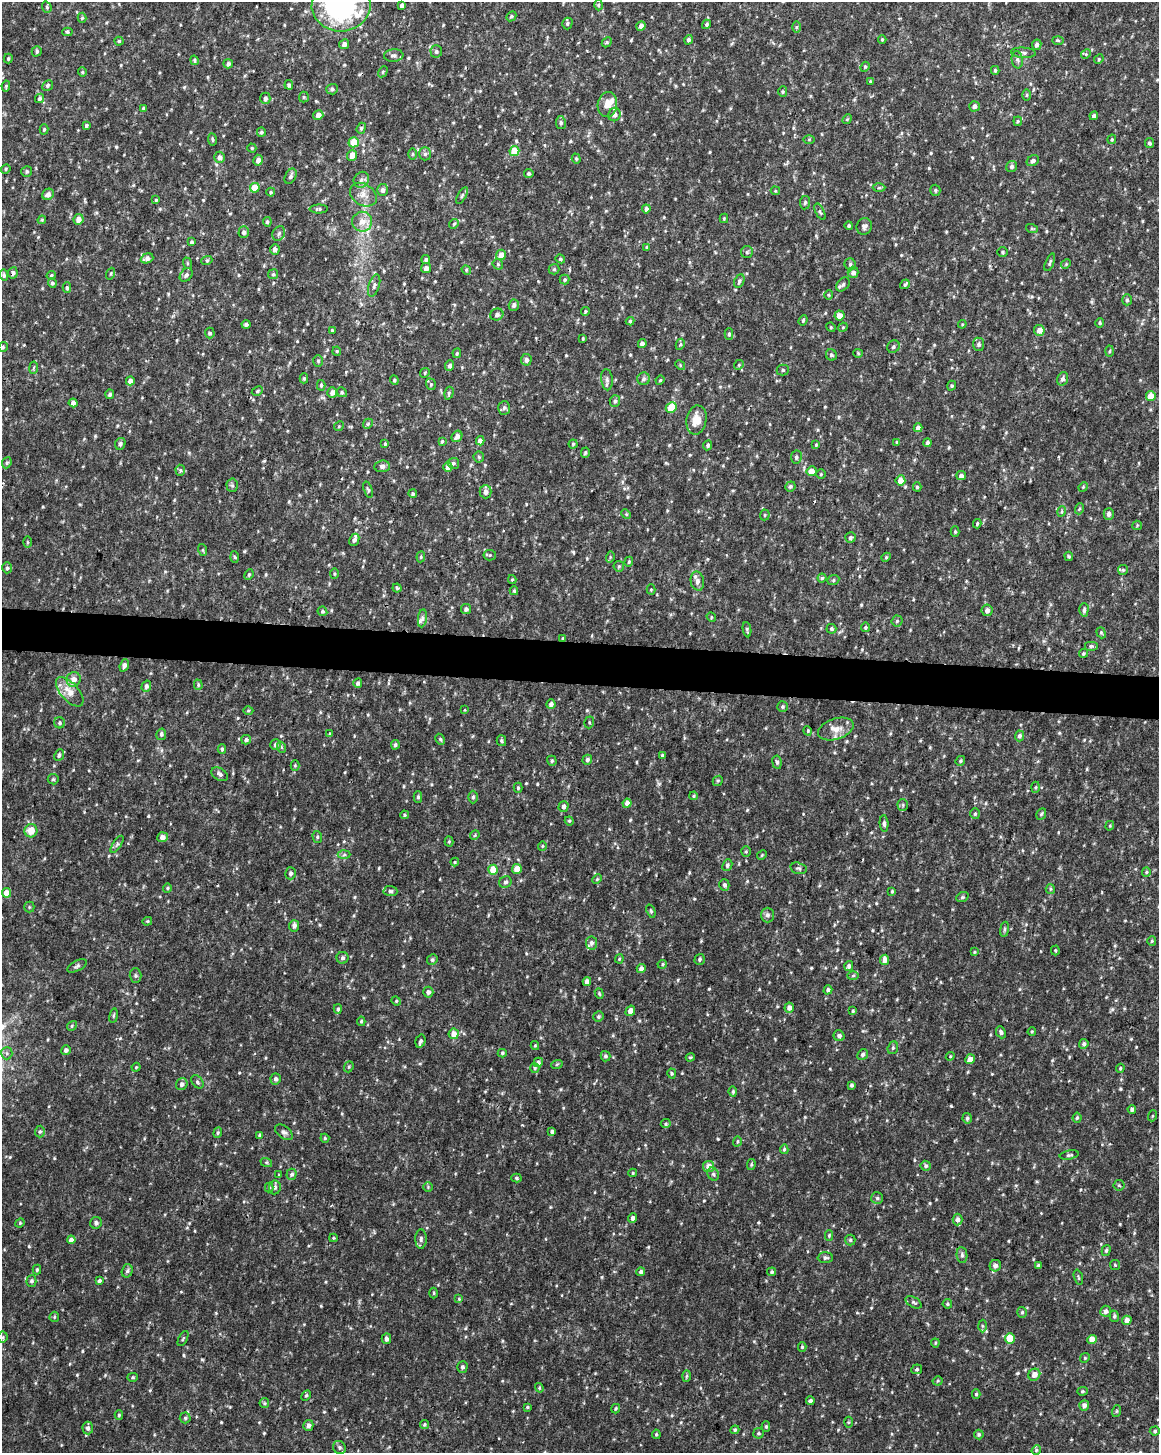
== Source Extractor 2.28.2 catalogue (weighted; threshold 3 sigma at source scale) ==
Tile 6 of 4 x 3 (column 2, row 2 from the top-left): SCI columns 1158-2314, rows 1685-3135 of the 4637 x 4872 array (HDU 1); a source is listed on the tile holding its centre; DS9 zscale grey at full resolution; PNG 1161 x 1455 px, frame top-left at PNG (2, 2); each listed source drawn as its Kron ellipse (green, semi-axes under 4 px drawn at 4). Shown black and unused: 3% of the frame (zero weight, under 2 of 3 exposures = <1% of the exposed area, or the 3 px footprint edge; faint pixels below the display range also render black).
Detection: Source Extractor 2.28.2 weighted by HDU 2 'WHT'; one run over the whole footprint, this tile lists its part. Background 0.0238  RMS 0.0062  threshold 0.0279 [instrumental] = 3 sigma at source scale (4.5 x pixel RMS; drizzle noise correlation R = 1.50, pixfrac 1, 0.0396/0.0396 arcsec/px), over >= 5 px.
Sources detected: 640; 5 inside a brighter listed object's ellipse — not listed separately; of the other 635, all 500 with FLUX_AUTO >= 0.658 (the completeness limit of this list) listed and drawn (135 fainter detections not listed), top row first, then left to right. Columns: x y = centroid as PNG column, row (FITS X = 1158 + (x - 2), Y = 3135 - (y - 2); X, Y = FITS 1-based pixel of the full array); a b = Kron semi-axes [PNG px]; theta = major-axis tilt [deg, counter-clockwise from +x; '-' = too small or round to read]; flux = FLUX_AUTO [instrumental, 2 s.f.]
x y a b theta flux
341 5 29 26 6 130
402 5 4 4 - 2.3
599 5 5 3 - 0.77
47 7 6 4 -70 0.96
511 16 5 4 - 0.95
82 18 5 4 - 0.83
567 23 6 5 - 1.2
707 24 5 4 - 1
641 26 5 4 - 2.6
796 27 6 4 89 0.89
67 32 5 4 - 1
882 39 4 4 - 0.67
688 40 5 4 - 1.6
1058 40 6 4 -2 0.8
119 41 4 4 - 0.89
607 42 6 4 46 0.84
344 44 5 5 - 2.9
1037 45 5 4 - 2
37 51 5 4 - 1.1
436 51 6 6 - 1.5
1023 53 12 5 -4 1.9
1086 54 5 4 - 0.81
394 56 10 6 4 2
8 59 5 3 - 0.83
1099 59 5 4 - 0.7
194 60 5 4 - 1.1
1017 60 9 5 -80 1.7
228 64 5 4 - 1.7
865 67 5 4 - 0.77
995 70 4 3 - 0.96
82 72 4 4 - 0.69
383 72 6 4 60 0.76
870 81 4 3 - 0.7
48 85 5 5 - 1.3
289 85 5 4 - 1.4
6 86 5 4 - 0.81
332 89 6 5 - 1.5
783 92 5 4 - 0.88
1027 95 6 4 89 0.84
304 97 5 5 - 0.76
39 98 5 4 - 1.4
265 98 6 5 - 2.2
607 105 12 9 80 5.7
974 106 5 5 - 2.5
143 108 4 4 - 0.9
318 115 5 5 - 3.4
614 115 7 6 - 2.7
1094 116 4 4 - 1.7
847 119 5 4 - 0.72
1018 121 5 4 - 0.79
561 123 6 5 - 1.2
86 125 4 3 - 1.1
361 128 6 4 69 0.92
44 129 5 4 - 0.83
261 132 5 4 - 1.2
212 139 6 3 -83 0.84
809 139 6 4 1 0.67
1112 139 5 4 - 0.82
354 142 5 5 - 11
1149 143 5 4 - 1.4
252 148 4 4 - 0.8
514 151 5 5 - 16
413 154 5 3 - 0.74
425 154 6 5 - 1.4
352 155 5 5 - 4.9
220 157 5 5 - 2.9
576 159 5 4 - 0.82
258 160 5 4 - 3
1033 161 6 5 - 1.7
1012 167 6 5 - 1.6
6 169 5 4 - 0.77
27 171 6 5 - 1.2
529 174 5 4 - 0.95
291 176 8 5 63 1.7
361 180 8 7 - 2.3
255 188 5 4 - 14
879 188 6 4 1 0.84
382 190 6 5 - 2.2
935 190 5 5 - 1.1
775 191 5 4 - 0.77
271 192 4 4 - 0.74
48 194 6 5 - 2.6
363 195 14 10 -33 5.4
462 196 9 4 62 1.1
156 200 3 3 - 0.69
805 203 7 5 83 1.3
319 209 9 4 1 1.1
646 209 4 4 - 2.5
820 212 9 4 -63 1.1
724 218 4 4 - 0.67
78 219 5 5 - 4.2
42 220 4 3 - 0.67
267 222 5 4 - 1.1
362 222 10 10 - 5.8
454 224 5 4 - 0.89
849 226 4 4 - 0.96
864 226 8 7 - 1.9
1032 229 6 4 -19 0.78
244 232 6 5 - 1.9
279 233 8 6 59 1.5
191 242 4 3 - 1.1
647 247 4 3 - 0.89
275 249 5 5 - 2.2
747 252 6 6 - 1.1
1003 252 5 5 - 0.87
501 255 5 5 - 6.5
147 258 6 5 - 2.7
560 259 5 4 - 0.98
207 260 5 3 - 0.73
426 260 4 4 - 1.5
1050 262 9 3 67 1
187 263 6 4 -71 0.74
498 264 6 5 - 0.91
850 264 6 5 - 1.3
1066 264 5 4 - 0.76
426 268 5 5 - 2.9
554 269 5 5 - 0.96
466 270 5 4 - 0.78
853 272 5 5 - 2.4
13 273 5 5 - 1.7
111 274 6 4 71 0.77
273 274 5 5 - 1
4 275 5 4 - 1.3
51 275 5 4 - 1
186 275 7 5 48 1.9
564 280 5 5 - 1.1
739 281 7 5 65 1.4
52 283 4 4 - 1.3
905 284 5 3 - 2.3
843 285 8 5 47 1.6
374 286 11 5 72 1.8
67 288 5 4 - 1
828 295 5 3 - 0.72
1127 300 5 4 - 1.1
514 305 5 5 - 1.8
585 312 4 3 - 0.85
497 315 7 5 23 1.9
839 315 5 5 - 5.3
803 320 5 4 - 0.8
630 321 4 4 - 0.83
1100 323 5 4 - 0.86
246 324 4 4 - 1.4
962 324 4 4 - 0.69
831 327 5 4 - 0.74
843 327 5 4 - 0.7
332 330 3 3 - 0.85
1039 330 5 5 - 4.7
210 333 5 5 - 1.2
729 334 5 4 - 1
583 338 3 2 - 0.7
642 343 4 4 - 2.2
680 344 6 4 62 0.86
978 344 6 5 - 1.6
3 347 5 5 - 0.91
893 347 6 6 - 1.3
337 351 4 4 - 0.75
1110 351 5 3 - 0.74
457 353 5 3 - 0.85
858 353 4 4 - 0.74
831 355 6 5 - 1.2
526 360 5 5 - 2.2
318 361 6 5 - 0.93
680 365 5 4 - 0.67
739 365 5 4 - 0.77
450 366 5 4 - 2.2
34 368 6 3 81 1.1
783 370 6 5 - 1.1
425 373 5 4 - 0.73
304 378 5 4 - 0.88
644 379 6 6 - 1.6
1063 379 7 5 71 1.9
394 380 4 4 - 0.96
607 380 10 5 -85 1.9
660 380 4 4 - 0.74
130 381 4 4 - 3.3
431 384 6 4 -71 0.93
321 385 5 4 - 1.2
952 386 5 4 - 0.89
257 391 6 4 28 0.9
332 392 5 5 - 3
342 392 5 4 - 0.97
449 393 6 4 74 1.1
110 394 5 4 - 1.3
1151 396 5 5 - 11
615 401 6 5 - 1.4
73 403 4 4 - 2.1
671 407 6 5 - 13
504 408 7 6 - 1.5
696 420 15 10 80 8.6
368 424 5 4 - 0.88
339 426 5 4 - 0.67
918 428 4 4 - 3
457 436 6 5 - 3
442 441 4 3 - 0.82
480 441 4 4 - 3.9
897 442 4 4 - 0.93
927 443 4 4 - 2.5
120 444 6 5 - 1.4
385 444 4 3 - 0.7
573 444 4 4 - 0.74
708 445 5 4 - 1.3
816 445 4 4 - 0.69
585 453 5 4 - 0.97
479 457 5 5 - 0.92
796 457 6 5 - 1.5
7 463 6 4 67 0.89
453 463 6 5 - 1.2
382 466 8 6 4 1.8
448 467 5 4 - 4.1
180 470 5 5 - 1
811 471 5 5 - 5.3
821 474 4 4 - 0.79
961 475 5 4 - 2
900 480 5 5 - 6
232 485 7 5 -87 1.2
790 486 5 5 - 1.4
917 487 4 4 - 1.1
1083 487 5 4 - 0.73
368 490 8 4 -71 1
485 492 7 6 - 2.8
413 494 4 4 - 1.1
1079 509 5 3 - 0.72
1062 511 5 3 - 0.68
626 514 5 4 - 0.71
1109 514 6 5 - 2.1
765 515 5 5 - 0.86
977 524 5 3 - 0.89
1137 525 5 4 - 0.66
955 532 5 4 - 0.95
850 537 5 5 - 1.3
354 540 6 4 65 2.2
27 542 5 3 - 0.76
203 550 6 4 -72 0.7
490 555 6 5 - 0.93
1069 556 5 3 - 0.71
235 557 5 3 - 0.67
421 557 5 4 - 0.78
610 557 5 3 - 0.66
886 557 4 4 - 0.74
629 562 5 4 - 0.85
619 566 5 5 - 0.91
7 568 5 4 - 1.3
1123 570 5 5 - 0.86
334 574 5 3 - 0.67
249 575 5 3 - 0.86
822 578 4 4 - 1.1
512 579 4 4 - 0.67
833 580 6 5 - 0.96
697 581 9 6 -78 3.1
397 588 4 4 - 0.92
651 589 5 4 - 0.71
514 591 4 4 - 0.95
466 609 5 5 - 2.1
987 610 6 5 - 2.4
1084 610 7 4 87 1.7
322 611 5 4 - 1
711 617 5 4 - 0.72
422 618 9 4 82 2
897 621 5 5 - 1.1
865 627 5 4 - 0.96
831 629 5 5 - 1.1
747 630 8 4 -82 1
1101 633 6 4 -69 0.84
563 638 4 3 - 0.99
1091 646 7 5 0 1.3
1083 653 5 4 - 0.8
124 665 6 4 70 2.3
74 679 7 7 - 3.9
358 683 4 4 - 1.7
198 685 5 4 - 0.92
146 686 5 4 - 1.6
70 692 18 9 -48 7.4
551 704 5 4 - 1.8
782 707 5 5 - 1
465 709 3 2 - 0.95
248 711 5 3 - 0.68
589 722 6 5 - 0.94
59 723 5 5 - 1.2
836 729 18 10 19 6.1
808 731 5 3 - 0.69
161 734 6 5 - 1.5
330 734 4 3 - 0.78
1019 736 5 4 - 1.5
440 739 6 4 -62 0.89
246 740 5 4 - 1.4
501 741 5 4 - 1
276 744 5 5 - 2
395 745 5 4 - 1.4
281 747 6 3 -72 0.76
222 749 5 4 - 1
59 755 6 4 64 1.5
662 755 3 3 - 1.1
587 760 5 4 - 1.7
552 761 5 4 - 1.1
960 761 5 4 - 1
777 762 7 4 -83 1.5
295 765 5 4 - 0.77
220 774 9 6 -33 2
53 779 5 5 - 0.92
718 781 5 4 - 0.78
1035 787 5 3 - 0.71
518 788 5 4 - 0.9
694 796 4 3 - 0.69
418 797 5 4 - 1
473 797 6 4 90 1.2
627 803 4 4 - 3.4
903 805 6 5 - 1
564 807 5 5 - 2.3
975 814 5 4 - 0.84
1041 814 6 4 63 0.99
404 815 4 4 - 0.8
569 821 4 4 - 0.79
884 823 8 4 -85 1.4
1110 826 5 4 - 0.74
31 831 6 6 - 7
475 835 5 4 - 0.73
162 837 5 5 - 3
317 837 6 4 -71 1
449 842 5 4 - 0.69
117 844 10 4 57 1.3
542 846 4 4 - 0.76
746 852 5 4 - 0.74
344 855 6 4 2 1.2
762 855 5 4 - 0.69
455 862 4 4 - 0.73
727 865 6 5 - 1.5
799 868 8 5 -14 1.4
517 869 5 5 - 5.9
493 870 5 4 - 12
1146 872 5 4 - 0.76
290 873 6 5 - 1.7
597 879 5 4 - 0.76
505 882 6 5 - 1.4
724 885 6 5 - 1.5
167 888 5 4 - 0.77
1050 889 5 4 - 0.78
390 891 7 5 -4 1.3
892 891 4 3 - 0.78
6 893 5 4 - 6.4
962 897 6 4 20 1
29 907 5 5 - 0.89
651 911 7 4 -69 0.91
767 915 7 6 - 1.9
147 921 5 4 - 0.81
294 926 6 5 - 2.4
1004 929 7 4 82 1
1152 941 5 4 - 0.74
591 943 6 5 - 1.9
1055 950 5 4 - 0.67
974 952 4 4 - 0.68
342 958 6 6 - 1.5
619 959 4 4 - 0.66
700 959 5 5 - 1.2
432 960 5 5 - 1.1
885 960 5 4 - 4.3
662 964 5 4 - 0.85
77 966 10 5 28 1.5
849 966 5 4 - 1.6
641 969 5 4 - 2.5
135 976 7 6 - 1.2
853 976 6 4 2 0.89
587 982 4 4 - 3.4
828 990 5 4 - 1.5
428 992 5 5 - 2
599 994 5 4 - 0.78
396 1001 5 4 - 0.72
789 1008 5 4 - 2.7
338 1009 5 4 - 0.96
630 1011 5 4 - 3.5
853 1011 4 3 - 0.77
114 1016 7 3 81 0.84
598 1017 5 5 - 1.2
361 1021 5 4 - 0.82
72 1026 5 4 - 0.76
1001 1032 6 4 -66 1.5
1032 1032 4 3 - 0.71
454 1034 5 5 - 5
839 1036 6 5 - 1.9
420 1041 7 5 74 1.6
1084 1044 5 4 - 1.6
535 1046 4 4 - 0.72
893 1048 6 5 - 1.1
66 1050 5 4 - 2.2
7 1053 6 5 - 1.4
502 1053 4 4 - 0.92
863 1055 6 5 - 1.6
605 1056 5 5 - 1.1
950 1056 4 4 - 0.67
690 1057 4 3 - 0.7
970 1059 5 4 - 4.1
538 1062 5 4 - 1.5
557 1064 6 3 19 0.66
136 1067 4 4 - 0.66
349 1067 6 4 68 0.88
535 1068 5 4 - 0.92
1120 1068 4 3 - 0.75
672 1073 5 4 - 0.9
276 1079 5 5 - 1.8
197 1082 7 5 -52 1.2
182 1084 6 5 - 2.3
852 1085 4 4 - 1.2
733 1092 5 3 - 0.85
1132 1109 4 4 - 1.9
1152 1116 6 3 71 0.68
967 1118 5 4 - 1.1
1077 1118 5 4 - 0.98
666 1124 5 4 - 0.84
40 1131 6 5 - 1.1
284 1132 10 6 -36 1.9
552 1132 4 3 - 1.5
218 1133 5 4 - 0.82
259 1135 4 3 - 0.86
325 1138 4 4 - 0.71
737 1141 5 4 - 0.78
784 1149 5 4 - 0.9
1069 1155 9 4 9 1.3
266 1162 6 4 -18 0.78
751 1165 5 4 - 0.75
709 1166 5 5 - 5.1
926 1166 5 5 - 1.3
633 1173 4 3 - 0.69
292 1174 5 5 - 1.5
713 1174 7 5 -62 1.3
279 1175 3 3 - 0.79
516 1178 5 4 - 1
1119 1185 5 5 - 0.84
275 1187 7 6 - 1.7
428 1187 5 4 - 0.81
269 1188 5 4 - 0.76
877 1198 6 6 - 1.2
633 1218 5 4 - 2.1
958 1219 6 5 - 2.3
20 1223 5 4 - 0.71
96 1223 6 6 - 1.8
829 1235 5 4 - 0.74
333 1238 4 4 - 0.69
421 1239 10 5 89 1.6
71 1240 4 4 - 3
850 1240 5 5 - 0.96
1106 1251 5 4 - 1.1
962 1255 8 5 -82 1.6
825 1258 7 5 0 1.6
1115 1265 5 5 - 0.86
995 1266 6 5 - 2.5
1039 1266 4 3 - 1.7
37 1270 5 4 - 0.97
127 1271 7 5 74 1.4
641 1272 4 4 - 1.7
772 1272 4 4 - 1
1078 1277 8 3 -74 0.75
31 1281 5 5 - 1.4
99 1281 4 3 - 1.3
434 1293 5 3 - 0.67
459 1299 4 4 - 0.67
914 1302 9 5 -29 1.3
947 1304 5 4 - 0.97
1106 1311 5 5 - 1.8
1022 1312 5 4 - 0.96
1114 1316 6 5 - 1.3
54 1317 5 5 - 0.75
1127 1320 5 4 - 3.4
982 1326 6 4 -88 1.1
3 1337 5 5 - 0.93
1010 1338 5 5 - 13
183 1339 8 3 63 0.75
386 1339 5 4 - 2.1
1092 1339 4 4 - 7
935 1343 4 4 - 0.76
802 1347 5 4 - 0.77
1085 1358 5 4 - 0.83
462 1367 6 5 - 1.4
917 1369 5 5 - 1
1034 1375 6 5 - 4
686 1376 6 4 88 0.83
133 1377 5 4 - 0.81
938 1381 5 4 - 0.74
539 1388 5 4 - 0.7
1082 1391 5 4 - 0.85
976 1394 4 4 - 0.93
306 1395 6 4 62 0.89
810 1401 4 4 - 1.9
264 1403 5 4 - 0.88
1084 1405 5 5 - 2.5
527 1407 4 3 - 0.69
616 1409 5 4 - 0.9
1117 1411 6 3 71 0.73
119 1415 5 4 - 0.86
185 1418 5 5 - 1.1
848 1422 5 3 - 0.69
424 1424 4 4 - 0.89
308 1425 5 5 - 2.3
766 1426 5 4 - 1
88 1428 6 5 - 1.8
735 1430 4 4 - 0.9
1155 1431 5 4 - 1.1
758 1433 5 5 - 1
656 1434 5 4 - 0.93
979 1434 5 5 - 0.92
339 1447 7 6 - 1.6
1036 1450 5 4 - 0.8
Overlapping masked pixels (flux is a lower limit): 2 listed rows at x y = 13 273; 563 638
Isophote crosses this tile's border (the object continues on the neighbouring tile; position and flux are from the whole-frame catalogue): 1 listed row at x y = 341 5